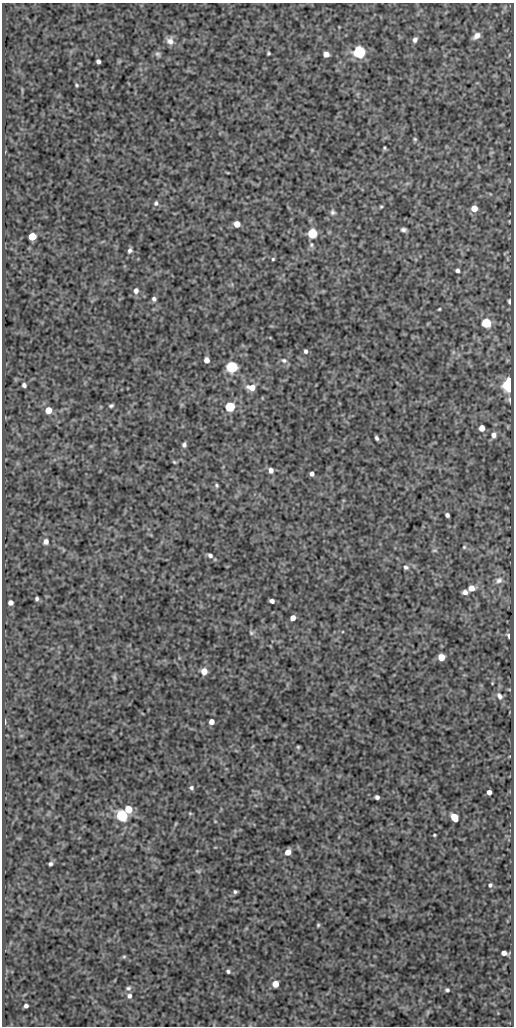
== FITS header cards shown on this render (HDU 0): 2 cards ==
NAXIS1  =                  512
NAXIS2  =                 1024

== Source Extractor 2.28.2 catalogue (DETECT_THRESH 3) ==
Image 512 x 1024 px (HDU 0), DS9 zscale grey, 1 PNG px = 1 image px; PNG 516 x 1028 px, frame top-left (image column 1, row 1024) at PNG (2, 3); no overlay
Background 94.5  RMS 0.52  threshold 1.57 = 3 sigma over >= 5 px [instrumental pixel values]
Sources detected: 94; all 94 listed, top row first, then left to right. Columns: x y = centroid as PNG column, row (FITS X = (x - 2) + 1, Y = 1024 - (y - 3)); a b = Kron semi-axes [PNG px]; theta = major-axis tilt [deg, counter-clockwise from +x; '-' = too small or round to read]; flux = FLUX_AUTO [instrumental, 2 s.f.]
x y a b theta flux
477 36 10 6 37 220
415 40 5 4 - 120
170 41 10 9 - 200
359 52 6 6 - 7200
268 53 3 3 - 47
158 54 8 6 -51 77
326 54 5 5 - 230
509 55 5 3 - 34
98 61 4 4 - 100
77 85 5 3 - 43
415 139 5 4 - 49
384 148 4 3 - 40
156 203 7 6 - 90
381 207 4 3 - 39
474 208 5 5 - 400
333 212 7 7 - 89
237 224 5 5 - 400
403 230 6 4 -1 92
312 233 5 5 - 2900
32 236 5 5 - 920
311 245 8 6 75 88
130 250 6 5 - 93
273 259 4 4 - 41
457 270 4 4 - 100
136 291 7 6 - 150
154 299 5 5 - 94
509 301 6 3 -89 59
439 309 3 2 - 35
486 323 5 5 - 2500
306 351 5 4 - 82
206 360 5 4 - 240
284 360 9 7 -16 120
232 367 6 6 - 4600
24 385 4 4 - 97
509 385 6 5 - 13000
251 387 10 7 -2 360
509 400 8 5 -81 69
111 406 5 4 - 62
230 407 5 5 - 3200
48 410 5 5 - 510
482 428 5 5 - 330
494 435 6 5 - 150
377 438 4 3 - 78
184 445 5 4 - 92
174 462 6 4 -23 46
271 470 6 5 - 170
312 474 4 4 - 130
217 485 5 4 - 55
447 515 4 4 - 100
46 541 7 6 - 160
464 547 5 5 - 47
434 550 8 3 0 44
210 555 6 5 - 100
406 567 7 6 - 97
499 580 10 8 19 160
471 588 6 5 - 310
465 592 5 4 - 150
37 599 4 3 - 72
272 601 4 4 - 130
10 603 5 5 - 170
293 618 5 4 - 240
251 633 8 6 -39 83
509 636 5 3 - 69
441 657 5 5 - 570
204 671 6 5 - 390
114 677 7 5 -61 56
499 696 10 7 -56 150
5 722 6 4 -84 63
211 722 5 5 - 210
298 747 4 4 - 44
191 788 6 5 - 78
489 792 4 4 - 170
377 797 4 4 - 100
128 809 6 5 - 670
190 813 6 4 -1 40
122 816 6 5 - 5600
454 817 6 5 - 750
215 821 5 3 - 27
175 824 6 4 70 36
434 835 3 3 - 39
288 852 6 5 - 280
50 864 4 4 - 77
198 871 8 3 -13 52
490 885 5 4 - 58
235 892 4 3 - 58
318 925 5 4 - 47
504 953 6 4 -7 220
124 957 5 5 - 48
228 971 5 4 - 70
275 984 5 5 - 450
128 988 7 6 - 89
447 990 4 4 - 68
129 996 7 6 - 110
26 1006 4 4 - 100

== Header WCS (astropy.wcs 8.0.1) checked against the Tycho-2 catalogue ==
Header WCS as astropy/WCSLIB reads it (CRVAL/CRPIX/CD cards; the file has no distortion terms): RA---SIN/DEC--SIN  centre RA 14:00:52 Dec +54:48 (210.22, +54.80 deg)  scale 1 arcsec/px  FOV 8.5' x 17.1'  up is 0 deg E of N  parity normal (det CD < 0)
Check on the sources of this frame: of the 60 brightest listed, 3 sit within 1.8 arcsec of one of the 5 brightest Tycho-2 stars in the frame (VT <= 12.77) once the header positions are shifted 0.35 arcsec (0.35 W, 0.03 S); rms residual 0.60 arcsec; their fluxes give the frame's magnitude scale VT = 22.06 - 2.5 log10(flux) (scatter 0.01 mag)
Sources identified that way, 3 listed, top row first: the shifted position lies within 1.8 arcsec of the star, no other Tycho-2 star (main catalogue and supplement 1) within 3.6 arcsec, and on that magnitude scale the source's flux lands within +1.5 / -3 mag of the star's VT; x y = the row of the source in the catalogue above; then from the Tycho-2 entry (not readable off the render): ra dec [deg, ICRS J2000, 3 dp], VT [Tycho-2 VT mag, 2 dp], TYC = Tycho-2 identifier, HIP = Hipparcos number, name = IAU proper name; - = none
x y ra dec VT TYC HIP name
359 52 210.166 +54.929 12.77 3852-155-1 - -
509 385 210.094 +54.836 11.77 3852-123-1 - -
122 816 210.281 +54.717 12.69 3852-37-1 - -